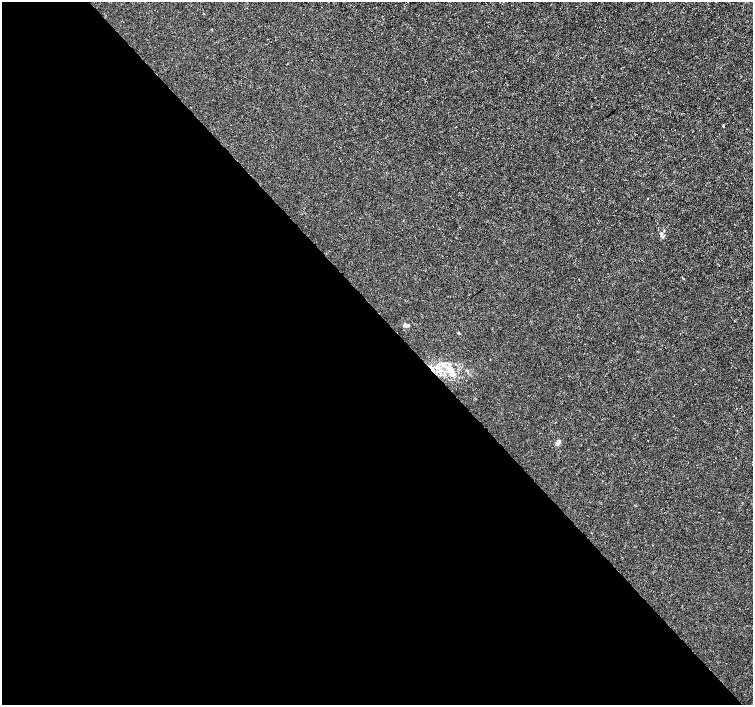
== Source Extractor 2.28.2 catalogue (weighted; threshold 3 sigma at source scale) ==
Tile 9 of 4 x 4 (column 1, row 3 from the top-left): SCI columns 6-1506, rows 1615-3019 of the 6011 x 5972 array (HDU 1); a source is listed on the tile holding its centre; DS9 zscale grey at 2 x 2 block average (1 PNG px = mean of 2 x 2 image px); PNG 755 x 707 px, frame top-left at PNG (2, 2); no overlay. Shown black and unused: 55% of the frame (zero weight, under 3 of 4 exposures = <1% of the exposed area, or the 3 px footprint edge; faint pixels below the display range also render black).
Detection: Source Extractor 2.28.2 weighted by HDU 2 'WHT'; one run over the whole footprint, this tile lists its part. Background -4.75e-05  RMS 0.0012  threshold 0.00545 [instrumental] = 3 sigma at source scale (4.5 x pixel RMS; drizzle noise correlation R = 1.50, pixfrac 1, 0.0396/0.0396 arcsec/px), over >= 5 px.
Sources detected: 11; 1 cosmic-ray / hot-pixel residue — not listed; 1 coinciding with a brighter row at this scale — not listed separately; the other 9 listed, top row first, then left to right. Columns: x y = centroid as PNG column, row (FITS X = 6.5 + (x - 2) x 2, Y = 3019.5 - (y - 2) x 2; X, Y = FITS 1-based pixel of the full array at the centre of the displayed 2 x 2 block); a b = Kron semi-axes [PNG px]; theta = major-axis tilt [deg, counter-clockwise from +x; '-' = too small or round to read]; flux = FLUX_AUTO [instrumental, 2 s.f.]
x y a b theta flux
204 13 2 2 - 0.14
661 234 7 4 86 0.77
406 325 7 5 -14 0.95
458 333 3 3 - 0.29
431 368 10 3 -51 0.96
436 368 7 3 -36 0.71
451 375 6 4 -13 0.95
558 444 5 5 - 0.88
735 458 2 2 - 0.13
Overlapping masked pixels (flux is a lower limit): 1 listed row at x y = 431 368